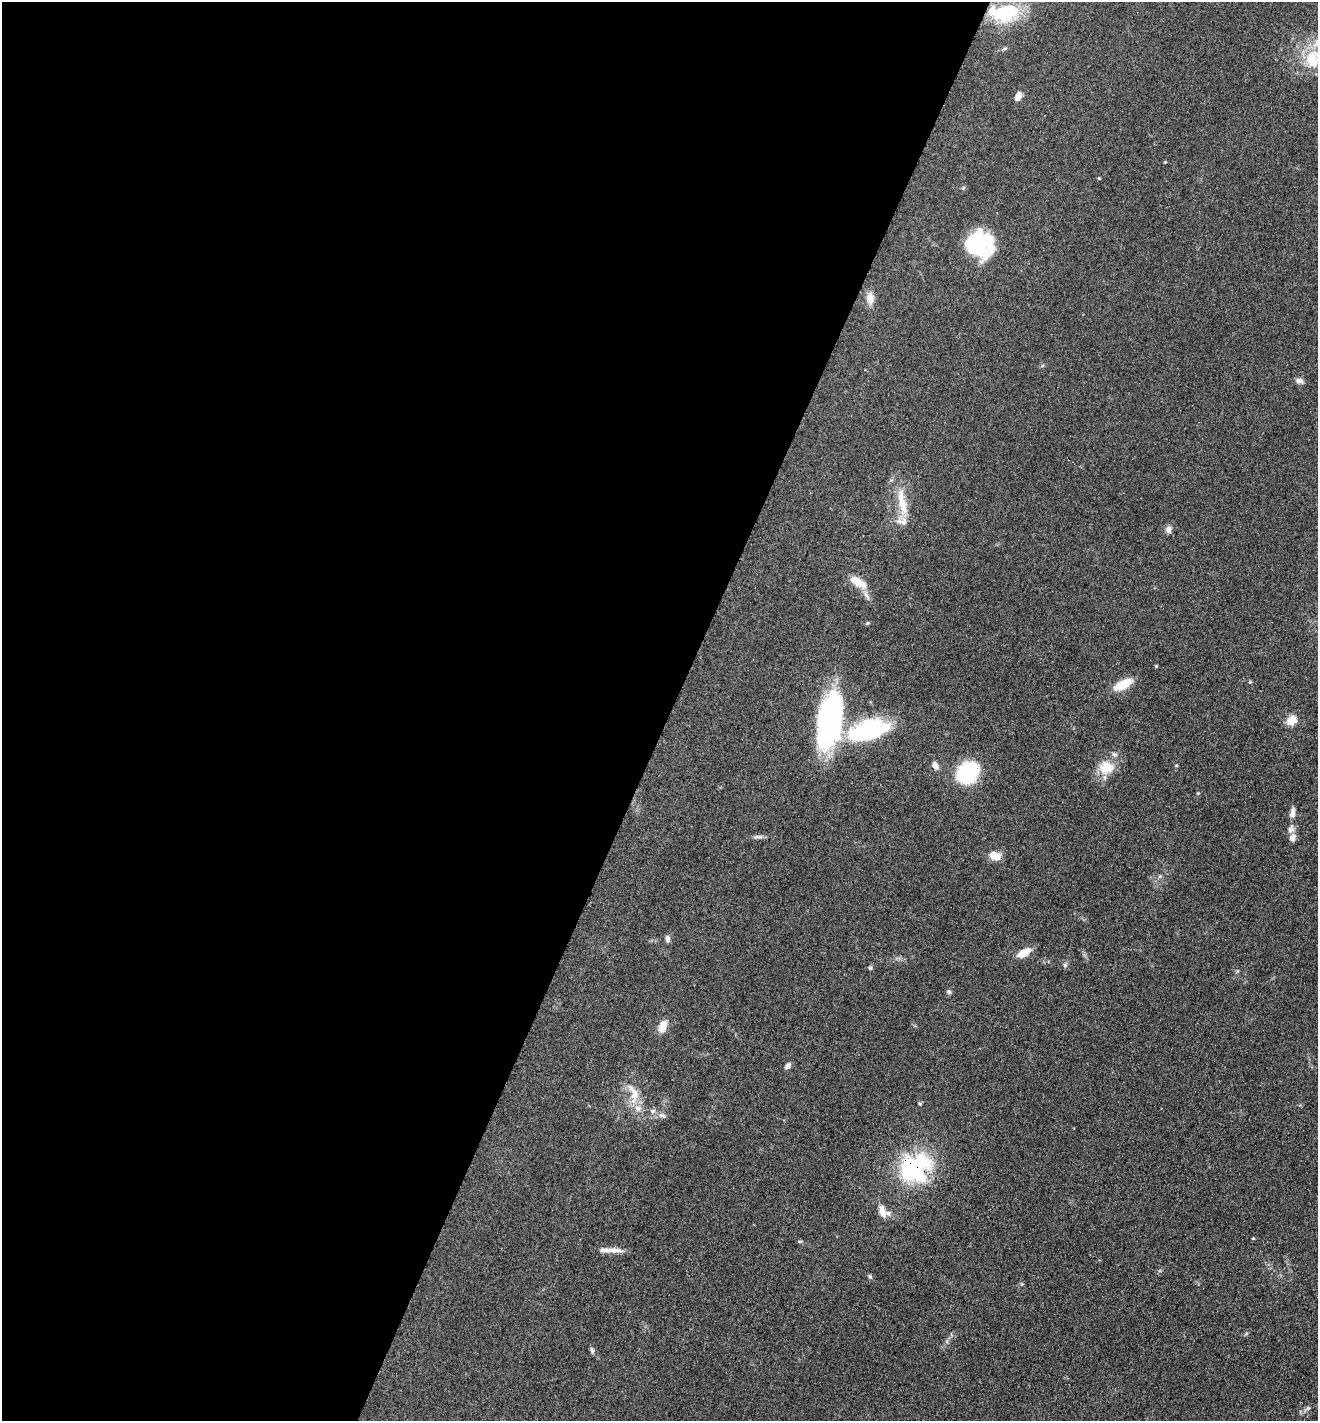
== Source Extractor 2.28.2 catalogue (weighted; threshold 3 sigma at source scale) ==
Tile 5 of 4 x 4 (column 1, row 2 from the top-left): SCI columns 301-1616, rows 2945-4363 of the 5880 x 5796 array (HDU 1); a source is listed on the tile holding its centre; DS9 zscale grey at full resolution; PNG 1320 x 1423 px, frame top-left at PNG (2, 2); no overlay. Shown black and unused: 51% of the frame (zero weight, under 3 of 4 exposures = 2% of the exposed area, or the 3 px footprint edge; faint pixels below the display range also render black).
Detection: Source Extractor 2.28.2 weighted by HDU 2 'WHT'; one run over the whole footprint, this tile lists its part. Background 0.0639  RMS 0.0058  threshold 0.026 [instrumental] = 3 sigma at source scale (4.5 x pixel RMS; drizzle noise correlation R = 1.50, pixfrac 1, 0.05/0.05 arcsec/px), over >= 5 px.
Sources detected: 51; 1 inside a brighter object's white glare — not listed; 5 inside a brighter listed object's ellipse — not listed separately; the other 45 listed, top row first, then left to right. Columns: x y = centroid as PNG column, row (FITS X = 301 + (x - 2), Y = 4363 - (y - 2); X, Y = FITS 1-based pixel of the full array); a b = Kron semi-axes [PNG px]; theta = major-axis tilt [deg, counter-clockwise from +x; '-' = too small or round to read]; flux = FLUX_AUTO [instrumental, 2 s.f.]
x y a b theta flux
1005 12 33 22 17 31
1005 48 6 4 19 0.81
1312 59 28 18 -71 19
1018 97 9 6 72 4.4
1099 178 4 3 - 0.58
980 244 30 27 -27 40
870 298 15 9 89 5.2
1299 381 11 7 -12 2.3
902 502 41 10 -79 14
1168 529 8 7 - 2.5
856 581 15 10 -39 7.6
866 595 14 4 -52 2.3
1156 666 4 3 - 0.54
1250 682 5 4 - 0.6
1123 684 17 8 28 15
831 718 54 27 84 97
1292 720 14 11 36 5.9
868 729 42 20 16 58
935 765 9 6 -64 3.1
1106 767 21 17 6 12
967 773 21 16 49 51
1292 813 13 6 80 3
1290 829 11 8 58 2.8
758 837 15 4 2 1.9
995 856 14 9 -20 6.4
667 939 8 5 -78 2.1
1024 953 15 7 27 8
1065 965 6 6 - 1.4
870 968 5 5 - 0.9
949 992 7 6 - 1.2
663 1026 14 8 72 6.5
788 1066 8 5 50 2.1
634 1093 33 13 -75 12
920 1104 4 4 - 0.79
653 1111 7 6 - 1.5
663 1116 10 6 -25 2
915 1168 35 30 28 62
883 1213 14 10 -16 5.1
1253 1238 4 3 - 0.51
800 1241 6 3 17 0.63
611 1250 34 5 -1 4.7
870 1276 6 5 - 0.88
1022 1284 6 4 -71 0.64
592 1350 7 5 -73 1.3
1308 1408 6 5 - 1.1
Overlapping masked pixels (flux is a lower limit): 1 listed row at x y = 915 1168